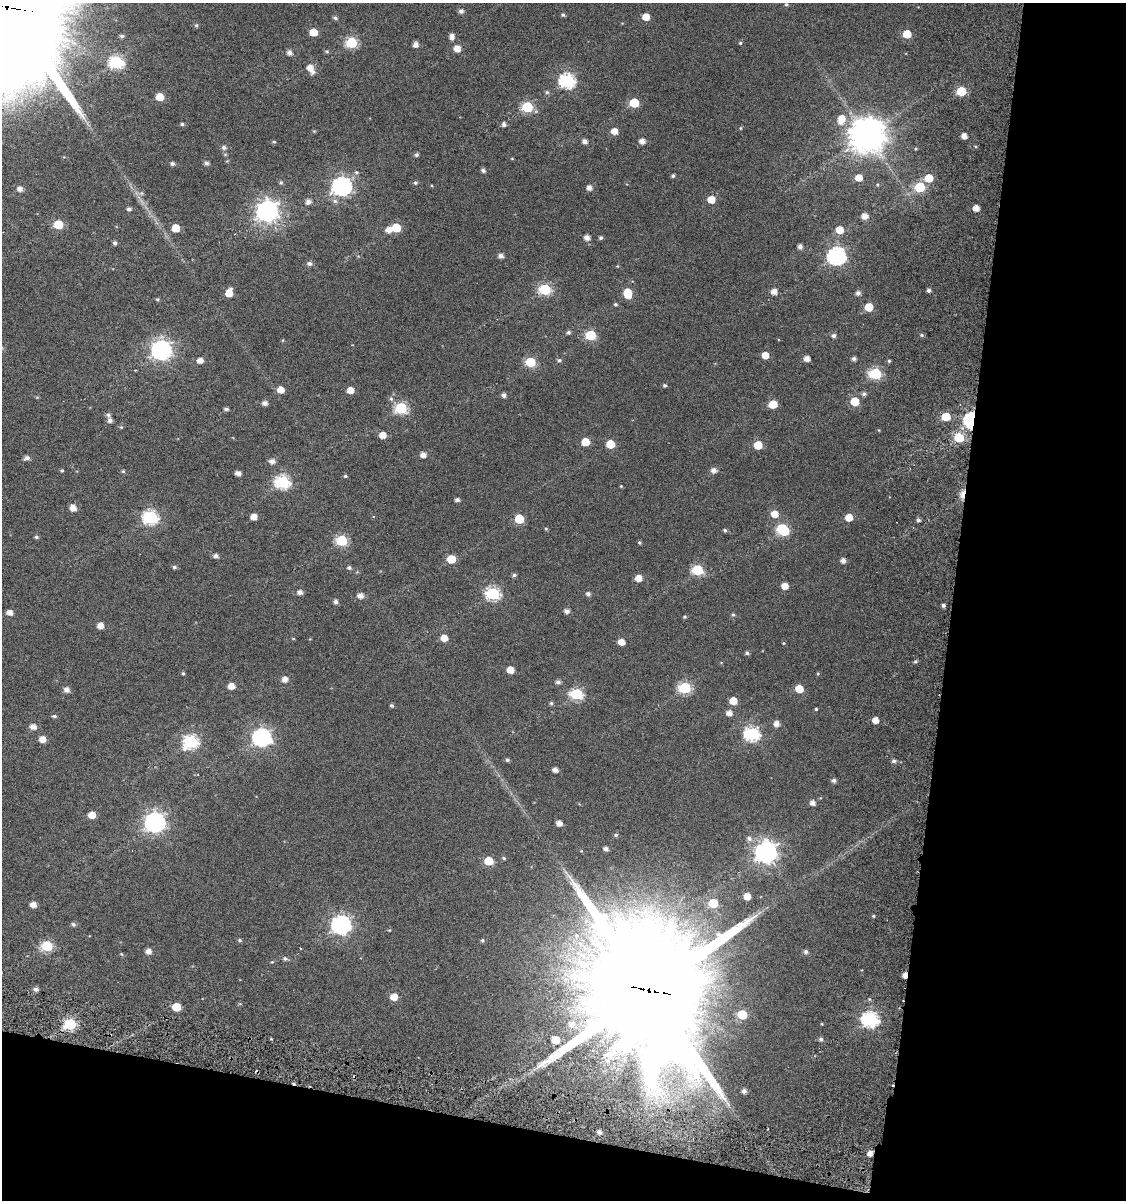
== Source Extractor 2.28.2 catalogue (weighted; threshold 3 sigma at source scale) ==
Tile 4 of 2 x 2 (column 2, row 2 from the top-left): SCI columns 1369-2492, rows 111-1308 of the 2705 x 2632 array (HDU 1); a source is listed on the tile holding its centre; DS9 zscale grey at full resolution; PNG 1128 x 1202 px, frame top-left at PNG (2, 3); no overlay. Shown black and unused: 21% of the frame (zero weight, under 6 of 11 exposures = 16% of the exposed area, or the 3 px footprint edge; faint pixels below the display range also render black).
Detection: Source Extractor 2.28.2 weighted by HDU 2 'WHT'; one run over the whole footprint, this tile lists its part. Background 0.044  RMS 0.025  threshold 0.102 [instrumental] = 3 sigma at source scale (4.09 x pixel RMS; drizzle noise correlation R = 1.36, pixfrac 0.8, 0.0396/0.0396 arcsec/px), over >= 5 px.
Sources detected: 232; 1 inside a brighter object's white glare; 2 cosmic-ray / hot-pixel residue — not listed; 1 inside a brighter listed object's ellipse — not listed separately; the other 228 listed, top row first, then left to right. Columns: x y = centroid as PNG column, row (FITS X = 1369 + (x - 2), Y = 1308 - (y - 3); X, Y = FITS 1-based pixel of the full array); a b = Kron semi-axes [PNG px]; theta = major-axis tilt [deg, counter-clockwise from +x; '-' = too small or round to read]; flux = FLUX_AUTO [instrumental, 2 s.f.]
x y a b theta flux
786 4 4 4 - 3.6
6 7 50 44 -79 85000
461 11 5 5 - 7.7
563 15 5 5 - 3.8
646 17 5 5 - 28
335 18 6 4 -20 4.4
196 25 5 5 - 3.8
313 32 5 5 - 42
907 34 5 5 - 58
122 36 6 4 -9 4.2
452 37 7 5 82 12
352 42 6 6 - 180
740 43 4 4 - 2.8
415 44 5 5 - 13
457 49 5 5 - 23
327 51 6 4 -19 3
289 53 5 5 - 10
116 62 7 6 - 330
310 68 7 6 - 19
567 81 7 7 - 440
961 91 6 5 - 100
547 92 6 5 - 3.7
160 97 5 5 - 40
634 103 6 5 - 97
527 107 6 6 - 170
841 119 11 7 76 36
182 124 4 4 - 3.5
504 124 6 5 - 6
740 128 5 3 - 2.2
614 131 6 5 - 21
867 135 11 9 -26 5000
964 136 4 4 - 16
585 141 5 5 - 10
642 141 5 5 - 14
274 142 5 4 - 2.7
224 147 6 5 - 6.7
417 155 4 4 - 4.8
512 159 5 3 - 1.7
206 163 5 5 - 6.6
172 164 5 4 - 6.3
483 170 5 4 - 5.8
356 172 6 5 - 3.9
673 176 4 4 - 4.2
859 178 5 5 - 26
929 178 6 6 - 50
281 182 5 5 - 4.3
415 183 5 5 - 3.9
342 186 8 7 - 860
920 187 6 6 - 120
589 188 5 5 - 12
20 189 5 5 - 12
141 193 6 6 - 4.9
711 199 6 5 - 34
335 201 8 6 -16 7.2
308 202 6 5 - 11
976 208 5 5 - 18
129 209 5 5 - 5.6
267 211 8 8 - 1500
864 216 5 5 - 16
58 224 6 5 - 81
176 228 5 5 - 46
396 228 6 6 - 78
388 230 6 6 - 14
839 230 6 6 - 33
587 238 5 5 - 14
601 238 4 4 - 4.2
115 243 5 4 - 5.9
800 246 5 4 - 9.5
501 256 5 4 - 10
837 256 8 7 - 660
309 263 6 5 - 7.8
545 289 6 6 - 220
929 290 4 4 - 6.1
774 292 6 5 - 16
229 293 8 5 70 27
628 293 8 6 -83 59
858 293 5 5 - 9
157 299 5 4 - 3
615 304 5 5 - 3.4
869 307 5 5 - 48
568 332 5 5 - 4.6
591 335 6 6 - 120
922 335 5 4 - 3.2
834 336 5 5 - 6.5
161 350 8 7 - 1100
765 355 5 5 - 26
807 359 5 4 - 16
854 359 4 4 - 6.5
200 360 5 5 - 16
559 360 6 5 - 4.6
889 361 4 4 - 3
530 362 6 6 - 100
875 374 6 6 - 200
665 385 4 4 - 3.5
281 390 5 5 - 25
350 390 5 5 - 25
864 394 6 5 - 5.9
504 395 5 5 - 7.2
391 399 6 5 - 5.6
855 401 6 5 - 61
265 403 5 4 - 11
773 404 6 5 - 53
401 408 6 6 - 210
226 409 4 4 - 5.6
108 415 7 6 - 5.2
946 417 6 5 - 62
110 420 5 5 - 7.9
971 420 7 6 - 510
121 427 5 4 - 2.9
383 435 5 5 - 22
959 438 7 6 - 73
585 442 5 5 - 41
610 444 6 5 - 54
758 445 5 5 - 55
423 455 5 5 - 15
27 458 6 5 - 8.7
272 461 6 5 - 12
62 470 4 4 - 2.6
714 470 6 5 - 12
123 471 5 4 - 2.6
238 473 5 4 - 12
345 476 5 4 - 3
283 482 7 6 - 350
621 486 4 4 - 1.8
963 494 11 6 72 18
457 500 5 4 - 6.4
73 508 6 5 - 21
774 514 6 6 - 28
150 517 7 7 - 360
254 517 5 5 - 18
849 517 5 5 - 33
519 519 6 5 - 78
918 520 5 4 - 5
546 529 5 4 - 2.4
725 530 5 4 - 4.2
783 530 8 6 -41 200
36 537 5 4 - 4
342 540 6 6 - 180
639 543 5 4 - 2.7
216 556 5 4 - 9.1
451 559 6 5 - 52
843 560 5 5 - 11
174 567 5 5 - 4.1
349 568 5 5 - 5
697 570 6 6 - 140
514 575 5 5 - 4.5
638 578 5 5 - 24
785 586 5 5 - 22
300 592 5 5 - 11
493 593 7 6 - 310
588 594 5 5 - 6.5
360 596 6 5 - 15
335 602 5 5 - 7.5
943 605 4 4 - 5.9
567 611 5 5 - 9.5
9 613 5 5 - 15
733 615 5 4 - 3.6
685 617 4 4 - 2.9
100 626 5 5 - 18
293 638 5 3 - 1.9
444 638 5 5 - 26
621 642 5 5 - 22
783 643 4 4 - 2
747 653 5 4 - 4.6
915 661 5 4 - 3.3
510 670 5 5 - 26
183 673 4 3 - 3.1
285 679 5 5 - 16
558 682 6 5 - 6.5
231 686 5 5 - 21
685 688 6 6 - 220
799 689 6 5 - 40
67 690 5 5 - 12
577 694 7 6 - 220
733 701 5 5 - 32
551 703 5 5 - 3.5
391 705 4 4 - 4.2
816 709 3 3 - 2.9
729 713 6 5 - 14
54 716 6 4 -9 3.9
875 720 5 4 - 20
776 724 5 5 - 14
33 727 5 5 - 16
752 733 7 7 - 380
262 737 8 7 - 720
42 739 5 5 - 22
191 742 7 7 - 360
507 760 4 4 - 4.2
894 761 5 4 - 6.2
555 770 5 4 - 12
834 780 5 5 - 7
813 803 5 5 - 12
92 815 5 5 - 29
155 822 8 8 - 1000
559 823 5 4 - 13
616 835 5 4 - 3.4
749 838 8 6 -26 9.2
606 849 4 4 - 8.8
766 852 8 8 - 1400
504 858 5 4 - 3.2
489 861 6 5 - 57
747 896 5 5 - 26
713 903 6 6 - 76
33 905 5 5 - 15
873 916 4 4 - 2.4
73 924 5 5 - 5
341 925 8 7 - 840
240 940 5 4 - 3.4
482 940 5 5 - 3.5
47 946 6 6 - 160
148 951 5 5 - 14
806 951 5 5 - 6
285 959 6 5 - 5.5
272 962 4 4 - 2.1
905 975 5 4 - 13
36 989 5 5 - 7.6
648 990 42 36 -73 77000
394 997 6 5 - 29
176 1007 6 6 - 46
742 1015 6 6 - 77
870 1019 7 7 - 490
70 1024 6 6 - 180
571 1024 8 7 - 14
821 1039 5 5 - 5.2
555 1040 6 5 - 50
744 1091 4 4 - 8.2
599 1132 4 3 - 7.7
870 1153 5 5 - 13
Overlapping masked pixels (flux is a lower limit): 6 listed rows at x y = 6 7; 971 420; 963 494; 905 975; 648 990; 870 1153
Isophote crosses this tile's border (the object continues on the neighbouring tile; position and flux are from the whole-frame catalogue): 1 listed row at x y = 6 7